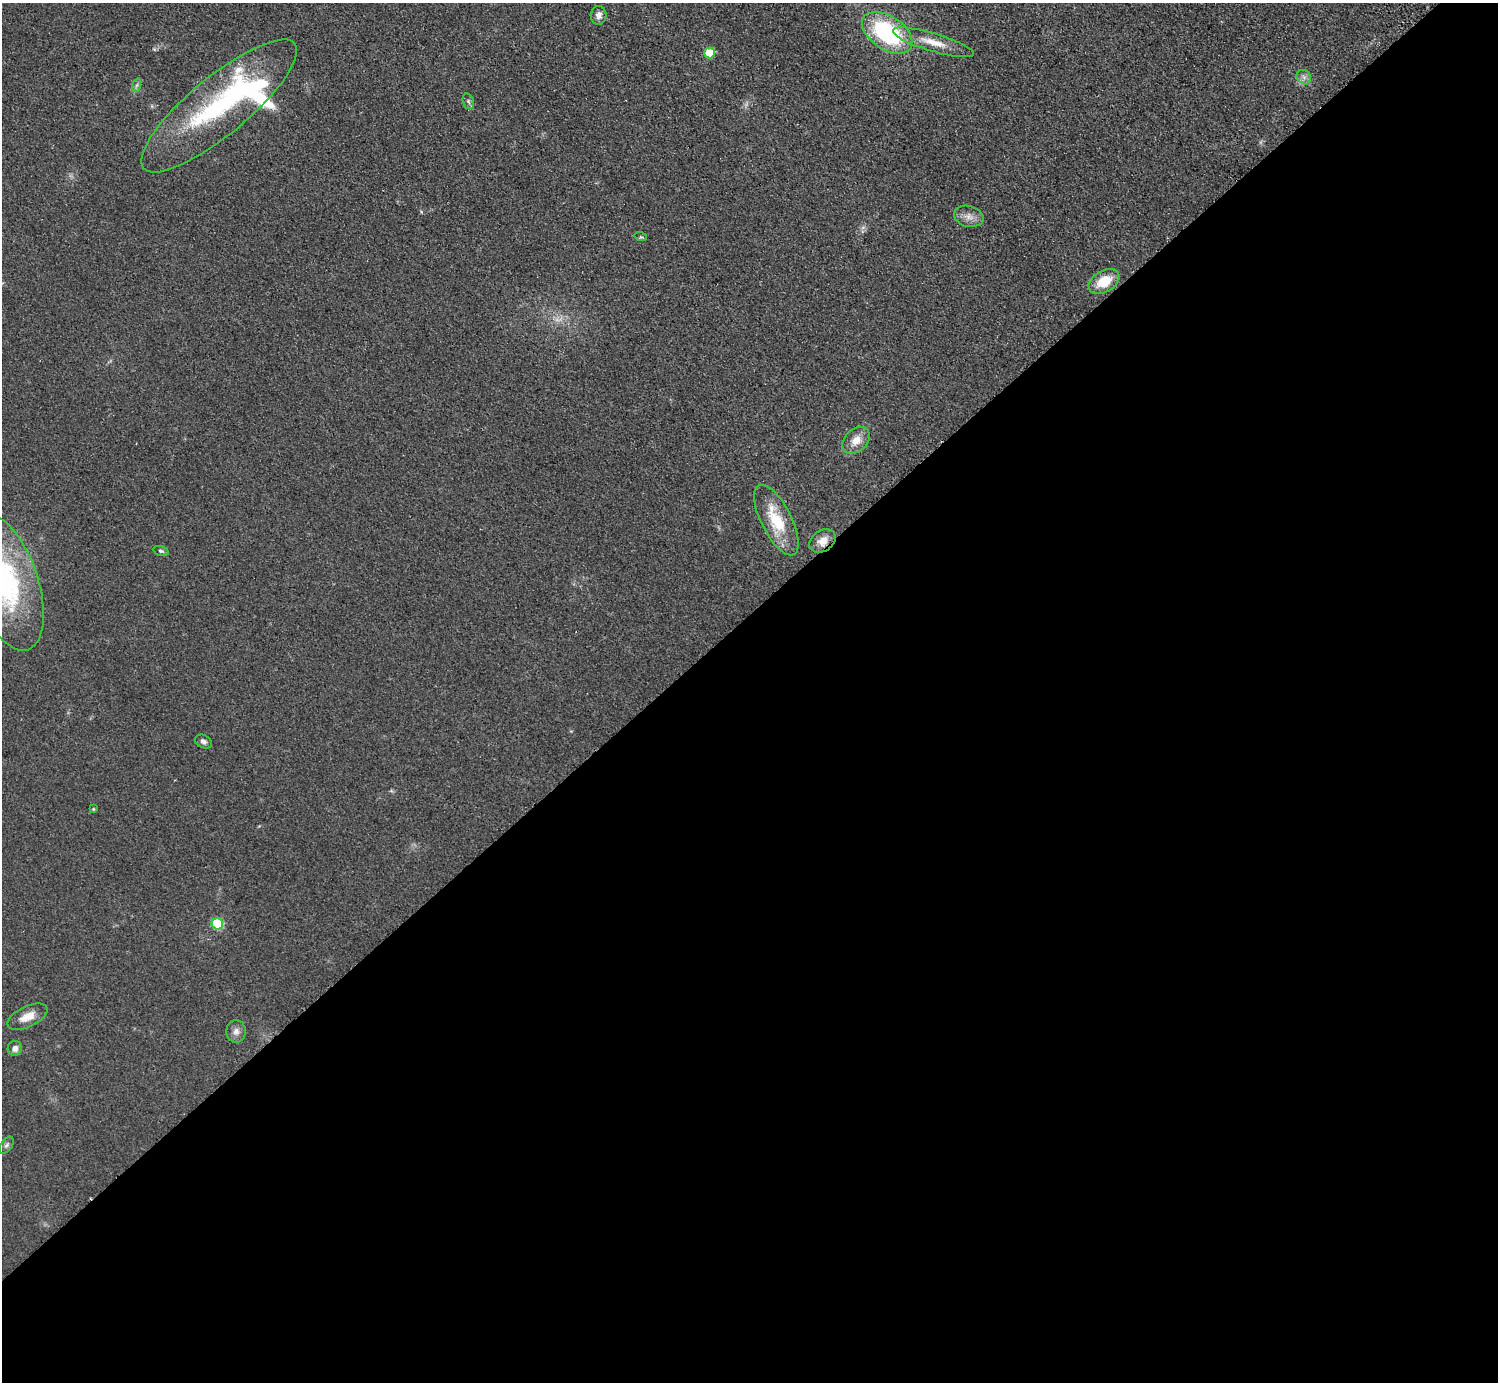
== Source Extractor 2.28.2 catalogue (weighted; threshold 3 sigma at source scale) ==
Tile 15 of 4 x 4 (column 3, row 4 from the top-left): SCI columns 3037-4532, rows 202-1581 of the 6072 x 6066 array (HDU 1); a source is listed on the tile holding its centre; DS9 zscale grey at full resolution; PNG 1500 x 1384 px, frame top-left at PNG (2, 3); each listed source drawn as its Kron ellipse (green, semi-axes under 4 px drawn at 4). Shown black and unused: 56% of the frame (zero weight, under 2 of 3 exposures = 3% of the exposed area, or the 3 px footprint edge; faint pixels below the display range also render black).
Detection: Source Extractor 2.28.2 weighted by HDU 2 'WHT'; one run over the whole footprint, this tile lists its part. Background 0.0639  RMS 0.0091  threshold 0.0409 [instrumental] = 3 sigma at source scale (4.5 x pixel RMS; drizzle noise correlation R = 1.50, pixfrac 1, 0.05/0.05 arcsec/px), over >= 5 px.
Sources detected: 27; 2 inside a brighter object's white glare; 1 cosmic-ray / hot-pixel residue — neither listed nor drawn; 1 inside a brighter listed object's ellipse — not listed separately; the other 23 listed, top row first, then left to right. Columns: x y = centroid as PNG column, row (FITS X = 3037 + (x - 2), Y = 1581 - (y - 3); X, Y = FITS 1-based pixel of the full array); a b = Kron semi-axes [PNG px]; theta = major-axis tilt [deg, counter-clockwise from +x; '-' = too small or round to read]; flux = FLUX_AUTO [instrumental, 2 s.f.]
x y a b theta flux
599 15 9 7 88 4.6
887 33 28 17 -34 100
933 42 42 9 -17 18
709 53 5 5 - 29
1304 77 8 6 -46 3.5
137 85 7 4 71 2
468 101 8 5 -71 2
219 106 98 29 40 160
969 216 15 10 -15 7.4
641 237 6 4 -18 1.1
1104 281 17 10 31 22
856 440 16 11 44 11
776 520 39 15 -63 36
822 541 14 10 33 9.2
161 551 8 4 -15 1.8
5 582 72 33 -71 170
203 742 9 6 -29 2.9
93 809 4 4 - 0.97
217 924 6 5 - 58
27 1017 21 10 26 12
236 1031 11 9 87 5
15 1048 7 7 - 4.7
6 1145 10 5 52 2.3
Isophote crosses this tile's border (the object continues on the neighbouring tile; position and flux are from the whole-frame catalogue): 1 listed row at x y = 5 582